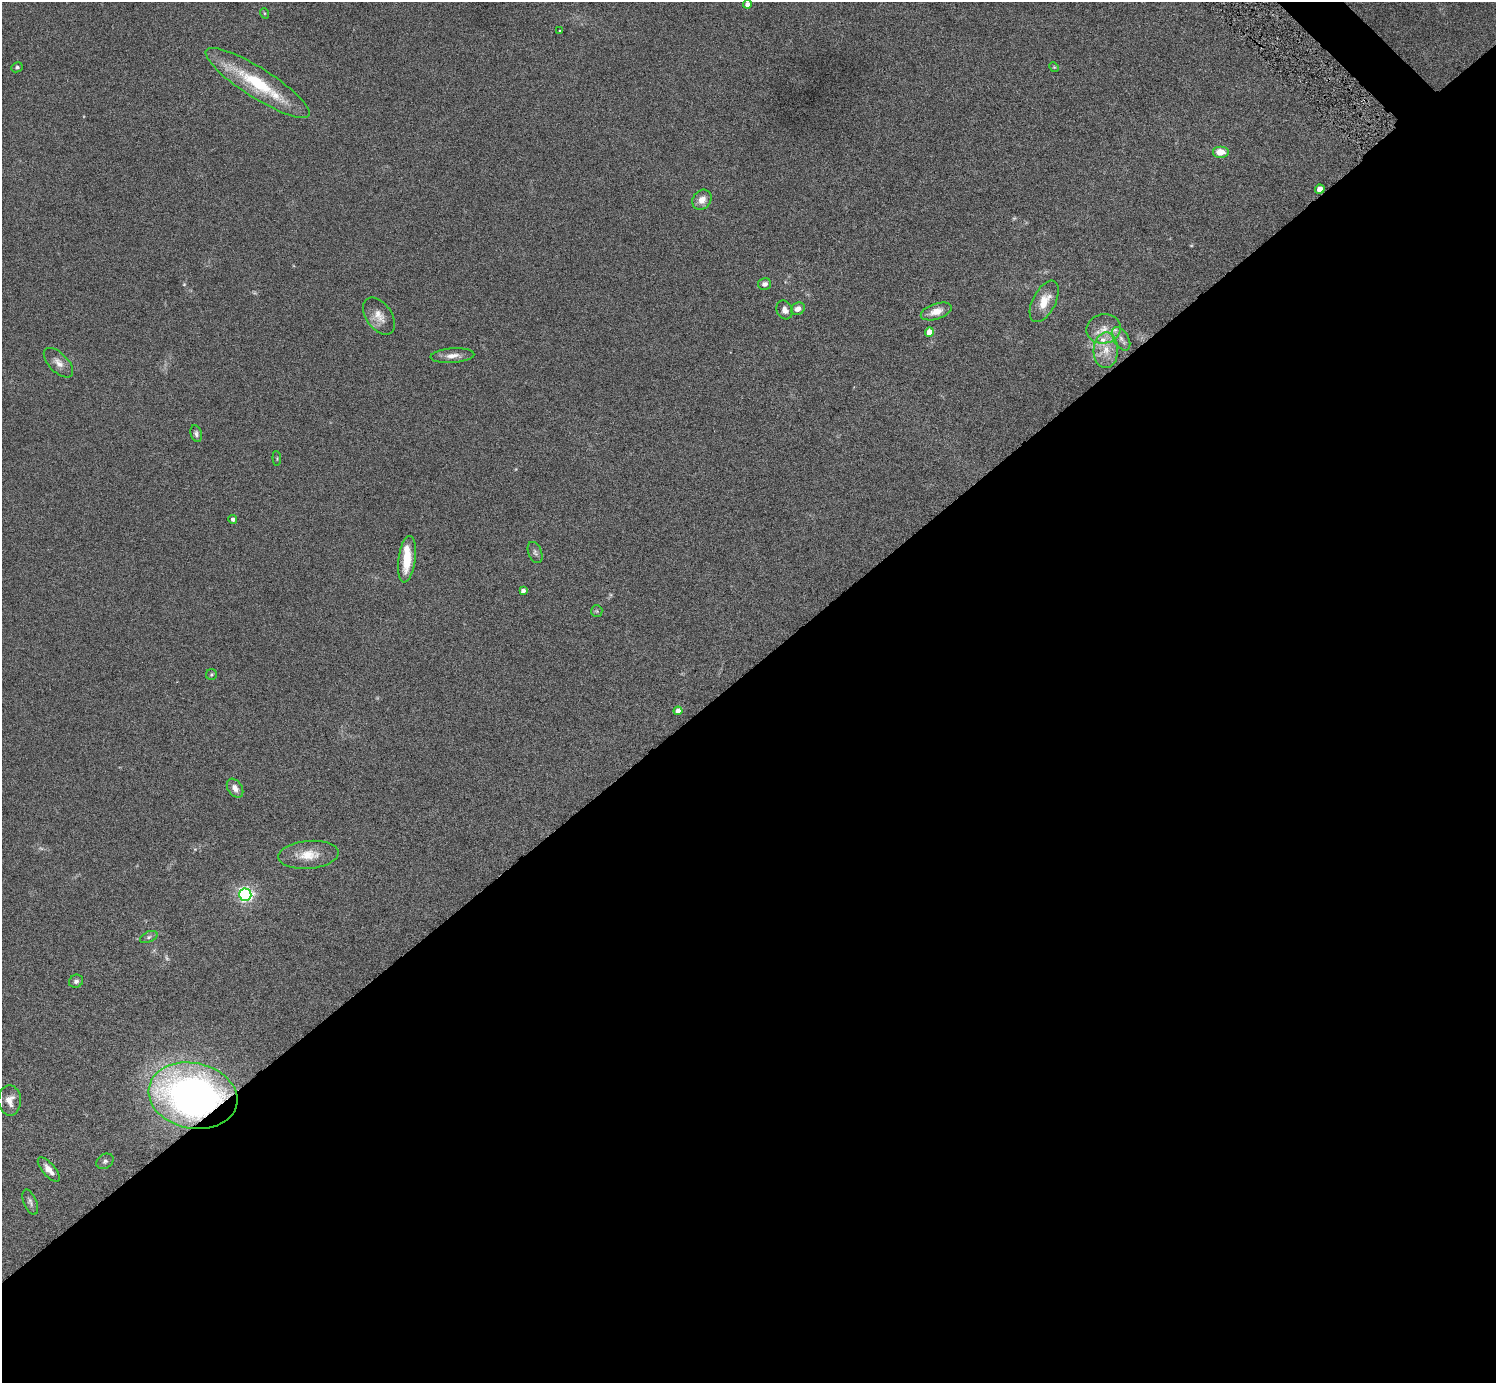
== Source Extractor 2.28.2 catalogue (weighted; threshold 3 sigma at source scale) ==
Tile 15 of 4 x 4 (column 3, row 4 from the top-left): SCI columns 3029-4522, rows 332-1712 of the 6023 x 6019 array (HDU 1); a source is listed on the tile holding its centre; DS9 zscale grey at full resolution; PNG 1498 x 1385 px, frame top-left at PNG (2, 2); each listed source drawn as its Kron ellipse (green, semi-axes under 4 px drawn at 4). Shown black and unused: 52% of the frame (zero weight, under 5 of 9 exposures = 3% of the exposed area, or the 3 px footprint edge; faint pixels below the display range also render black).
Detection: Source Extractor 2.28.2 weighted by HDU 2 'WHT'; one run over the whole footprint, this tile lists its part. Background 0.0498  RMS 0.0042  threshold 0.0172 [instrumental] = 3 sigma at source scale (4.09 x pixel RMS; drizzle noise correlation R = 1.36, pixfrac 0.8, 0.05/0.05 arcsec/px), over >= 5 px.
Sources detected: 48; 5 too faint to see at this stretch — neither listed nor drawn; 3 inside a brighter listed object's ellipse — not listed separately; the other 40 listed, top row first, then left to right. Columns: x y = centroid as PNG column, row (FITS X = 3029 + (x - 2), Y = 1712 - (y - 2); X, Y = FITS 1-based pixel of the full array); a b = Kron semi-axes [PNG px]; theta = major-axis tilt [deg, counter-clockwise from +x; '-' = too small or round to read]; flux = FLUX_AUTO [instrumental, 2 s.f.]
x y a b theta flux
747 4 4 4 - 2.3
264 13 5 3 - 0.31
560 31 3 2 - 0.28
17 67 6 5 - 0.73
1054 67 5 4 - 0.42
257 83 61 15 -32 28
1220 152 8 6 0 4.6
1320 189 4 4 - 5.2
702 200 10 9 - 3.2
765 284 7 5 12 1.5
1044 301 22 11 63 6.9
798 309 7 6 - 2.6
785 310 10 7 -64 2
936 311 16 8 18 4.6
379 316 21 13 -55 4.6
1104 329 17 15 12 5.5
929 332 4 4 - 5.3
1121 339 13 7 -59 2
1106 350 18 12 87 6.4
452 356 22 7 4 3.3
58 363 18 9 -45 3.1
196 434 8 5 -72 1
277 458 7 3 -85 0.35
233 519 4 4 - 1.3
535 552 11 6 -67 1.2
407 559 23 8 82 10
523 591 4 4 - 1.5
597 611 6 5 - 0.56
211 675 5 5 - 0.6
678 711 4 4 - 3.1
235 788 10 7 -56 2.4
308 855 30 14 5 7.9
245 895 6 6 - 100
149 937 9 5 25 0.95
76 981 7 6 - 1.2
193 1096 45 32 -12 200
10 1100 15 11 -88 3.5
105 1161 9 7 32 1.1
49 1169 15 6 -49 3.4
30 1202 13 6 -68 1.4
Overlapping masked pixels (flux is a lower limit): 2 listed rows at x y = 1320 189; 193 1096